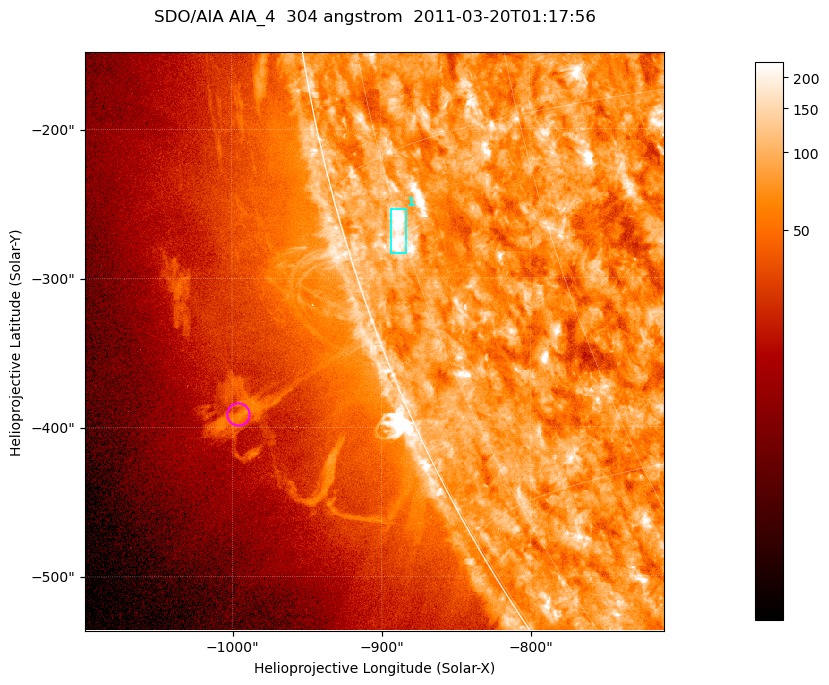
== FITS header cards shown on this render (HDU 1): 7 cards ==
TELESCOP= 'SDO/AIA '           / For AIA: SDO/AIA
INSTRUME= 'AIA_4   '           / For AIA: AIA_ATA1, AIA_ATA2, AIA_ATA3 or AIA_AT
WAVELNTH=                  304 / [angstrom] Wavelength
WAVEUNIT= 'angstrom'           / Wavelength unit: angstrom
DATE-OBS= '2011-03-20T01:17:56.124' / [ISO] Date when observation started; ISO 8
CTYPE1  = 'HPLN-TAN'           / CTYPE1; Typically HPLN
CTYPE2  = 'HPLT-TAN'           / CTYPE2; Typically HPLT

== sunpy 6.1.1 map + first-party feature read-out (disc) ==
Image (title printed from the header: SDO/AIA AIA_4  304 angstrom  2011-03-20T01:17:56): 647 x 647 px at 0.6 arcsec/px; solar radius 964 arcsec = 1606 px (partial field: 2.4% of the solar disc is inside the frame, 47% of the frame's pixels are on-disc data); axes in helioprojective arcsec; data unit not stated in the header (colour bar unlabelled)
Orientation: roll -0.132 deg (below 1 deg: not rotated)
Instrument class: DISC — disc imager (sunpy class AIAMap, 304 A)
Bright regions (active regions / flare kernels): reference = the on-disc median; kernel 5 px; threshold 5 sigma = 117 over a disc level ~75.2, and >= 1.15x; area >= 418 px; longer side >= 8 px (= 4.8 arcsec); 1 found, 1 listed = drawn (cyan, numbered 1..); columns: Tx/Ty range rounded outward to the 2 arcsec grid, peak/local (2 s.f.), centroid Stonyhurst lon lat
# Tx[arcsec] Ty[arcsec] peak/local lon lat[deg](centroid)
1 -894..-882 -284..-252 5.8 -76 -18
Off-limb structures (1.02-1.3 R_sun): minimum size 209 px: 6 found; the strongest spans PA ~110..115 deg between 1.08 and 1.14 R_sun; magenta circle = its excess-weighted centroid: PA ~110 deg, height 1.11 R_sun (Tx ~-996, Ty ~-390 arcsec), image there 2.5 x the reference